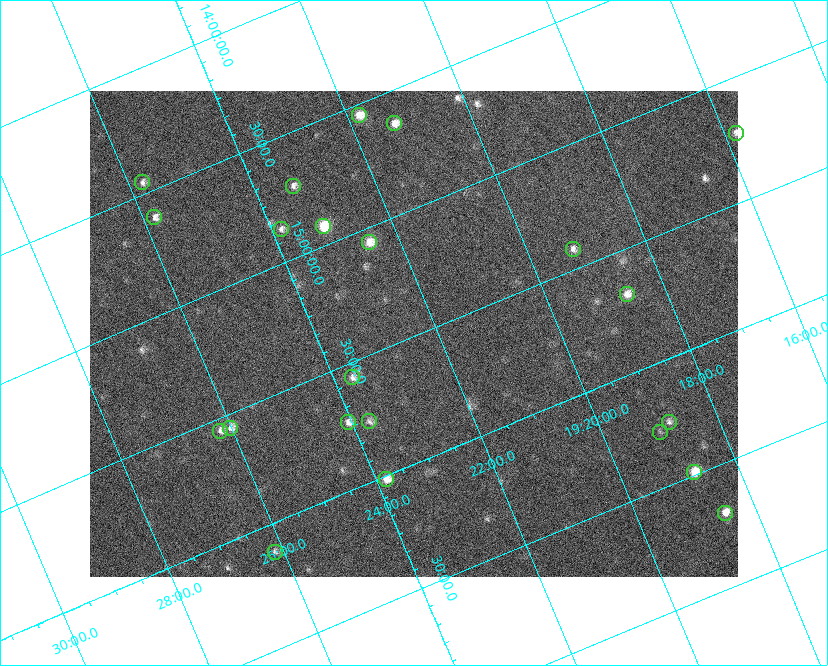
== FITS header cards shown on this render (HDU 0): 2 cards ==
NAXIS1  =                  648 / length of data axis 1
NAXIS2  =                  486 / length of data axis 2

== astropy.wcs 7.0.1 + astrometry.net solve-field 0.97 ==
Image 648 x 486 px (HDU 0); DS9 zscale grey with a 90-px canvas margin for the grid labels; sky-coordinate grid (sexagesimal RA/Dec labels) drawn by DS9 from the SOLVED WCS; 22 Tycho-2 reference stars matched to detected sources circled (green)
Header WCS: none
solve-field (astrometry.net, Tycho-2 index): SOLVED blind (the file carries no WCS)
Solved WCS: RA---TAN-SIP/DEC--TAN-SIP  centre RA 19:22:24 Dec +15:29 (290.60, +15.49 deg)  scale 15.3 arcsec/px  FOV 165.0' x 123.7'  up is -157 deg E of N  parity flipped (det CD > 0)
(file carries no celestial WCS; the grid is the blind solution)
Tycho-2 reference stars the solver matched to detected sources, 22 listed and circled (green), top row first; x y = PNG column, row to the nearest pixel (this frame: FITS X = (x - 90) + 1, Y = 486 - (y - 91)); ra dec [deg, ICRS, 3 dp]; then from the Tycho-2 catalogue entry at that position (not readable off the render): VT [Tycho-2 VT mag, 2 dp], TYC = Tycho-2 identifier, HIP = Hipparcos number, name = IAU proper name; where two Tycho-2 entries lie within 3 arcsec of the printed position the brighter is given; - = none
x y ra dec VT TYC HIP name
359 115 290.452 +14.543 7.44 1054-679-1 - -
394 123 290.323 +14.634 7.66 1054-951-1 95132 -
736 133 288.951 +15.222 8.24 1599-3918-1 94665 -
142 182 291.441 +14.452 8.37 1067-789-1 - -
293 186 290.838 +14.713 8.21 1054-205-1 95303 -
154 217 291.451 +14.609 8.24 1067-445-1 95522 -
323 226 290.784 +14.921 6.67 1054-223-1 95287 -
281 229 290.960 +14.864 8.44 1054-411-1 - -
369 242 290.625 +15.059 7.77 1600-2349-1 - -
573 249 289.809 +15.416 8.37 1599-3313-1 94944 -
627 294 289.664 +15.681 7.94 1599-1947-1 94894 -
352 377 290.922 +15.560 8.69 1600-1874-1 - -
369 421 290.929 +15.760 8.70 1600-822-1 95334 -
348 422 291.017 +15.730 8.16 1600-168-1 - -
669 422 289.708 +16.250 8.60 1599-1761-1 - -
230 428 291.504 +15.557 8.17 1600-1630-1 95542 -
220 431 291.551 +15.552 8.28 1600-1749-1 95559 -
660 432 289.759 +16.274 9.33 1599-1589-1 - -
694 472 289.688 +16.488 7.07 1599-570-1 94905 -
386 479 290.960 +16.014 7.62 1600-1088-1 95346 -
725 513 289.631 +16.698 7.50 1599-66-1 94884 -
275 552 291.536 +16.114 8.78 1600-1331-1 - -